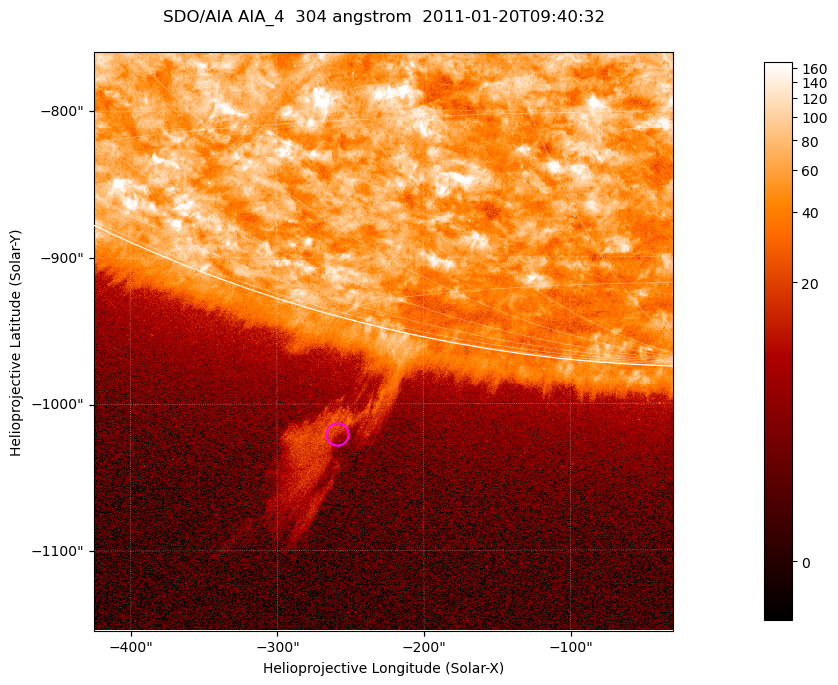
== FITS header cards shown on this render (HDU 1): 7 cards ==
TELESCOP= 'SDO/AIA '           / For AIA: SDO/AIA
INSTRUME= 'AIA_4   '           / For AIA: AIA_ATA1, AIA_ATA2, AIA_ATA3 or AIA_AT
WAVELNTH=                  304 / [angstrom] Wavelength
WAVEUNIT= 'angstrom'           / Wavelength unit: angstrom
DATE-OBS= '2011-01-20T09:40:32.123' / [ISO] Date when observation started; ISO 8
CTYPE1  = 'HPLN-TAN'           / CTYPE1; Typically HPLN
CTYPE2  = 'HPLT-TAN'           / CTYPE2; Typically HPLT

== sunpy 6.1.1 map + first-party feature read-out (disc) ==
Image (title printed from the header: SDO/AIA AIA_4  304 angstrom  2011-01-20T09:40:32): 658 x 658 px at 0.6 arcsec/px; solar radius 975 arcsec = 1625 px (partial field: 2.4% of the solar disc is inside the frame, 46% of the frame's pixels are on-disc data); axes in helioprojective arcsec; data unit not stated in the header (colour bar unlabelled)
Orientation: roll -0.132 deg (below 1 deg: not rotated)
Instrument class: DISC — disc imager (sunpy class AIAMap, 304 A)
Bright regions (active regions / flare kernels): reference = the on-disc median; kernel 5 px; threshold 5 sigma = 114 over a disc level ~60.4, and >= 1.15x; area >= 432 px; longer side >= 8 px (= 4.8 arcsec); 0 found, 0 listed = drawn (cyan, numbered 1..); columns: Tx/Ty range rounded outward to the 2 arcsec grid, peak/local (2 s.f.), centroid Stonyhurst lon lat
Off-limb structures (1.02-1.3 R_sun): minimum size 216 px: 3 found; the strongest spans PA ~165..170 deg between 1.02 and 1.16 R_sun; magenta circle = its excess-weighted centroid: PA ~165 deg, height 1.08 R_sun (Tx ~-260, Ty ~-1020 arcsec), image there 3.9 x the reference